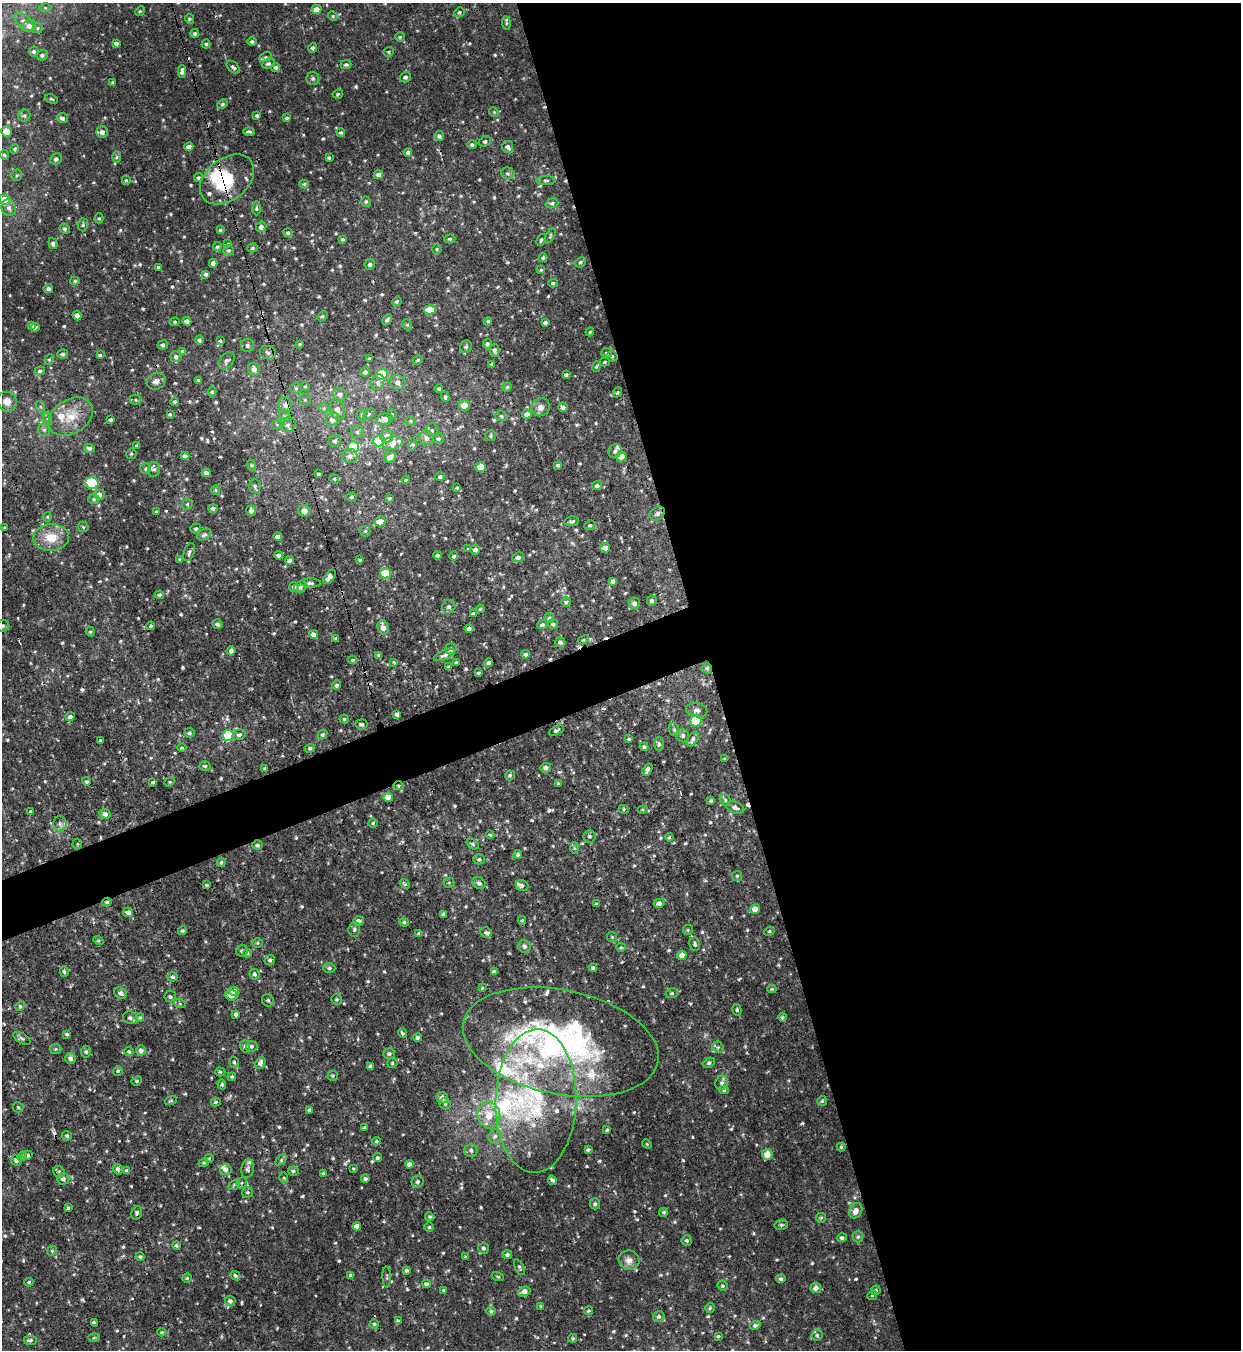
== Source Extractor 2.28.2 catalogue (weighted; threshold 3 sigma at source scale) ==
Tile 8 of 4 x 4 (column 4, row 2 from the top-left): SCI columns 3862-5100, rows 2695-4042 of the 5371 x 5391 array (HDU 1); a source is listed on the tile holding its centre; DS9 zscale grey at full resolution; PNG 1243 x 1352 px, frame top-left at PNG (2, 3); each listed source drawn as its Kron ellipse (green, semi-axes under 4 px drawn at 4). Shown black and unused: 45% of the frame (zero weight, under 3 of 4 exposures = <1% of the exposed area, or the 3 px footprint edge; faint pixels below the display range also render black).
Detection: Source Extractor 2.28.2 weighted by HDU 2 'WHT'; one run over the whole footprint, this tile lists its part. Background 0.00793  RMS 0.0038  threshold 0.0171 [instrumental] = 3 sigma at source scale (4.5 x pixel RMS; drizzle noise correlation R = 1.50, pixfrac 1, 0.05/0.05 arcsec/px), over >= 5 px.
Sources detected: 741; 7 cosmic-ray / hot-pixel residue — neither listed nor drawn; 27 inside a brighter listed object's ellipse — not listed separately; of the other 707, all 500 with FLUX_AUTO >= 0.467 (the completeness limit of this list) listed and drawn (207 fainter detections not listed), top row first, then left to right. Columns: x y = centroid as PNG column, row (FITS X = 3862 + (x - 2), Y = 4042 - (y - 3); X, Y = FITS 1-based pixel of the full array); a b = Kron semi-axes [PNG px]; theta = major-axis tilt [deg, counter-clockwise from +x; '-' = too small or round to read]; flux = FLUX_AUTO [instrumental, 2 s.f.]
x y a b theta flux
45 8 6 4 -2 0.56
317 9 5 4 - 3.2
140 11 5 4 - 0.49
459 12 5 5 - 0.81
333 16 5 4 - 0.49
189 19 5 4 - 0.54
24 22 11 6 -45 2
506 23 7 4 -85 0.57
29 26 7 6 - 2.2
38 28 5 5 - 0.55
195 34 4 4 - 0.79
400 37 5 5 - 0.63
252 41 5 4 - 0.79
116 43 4 4 - 1.1
206 44 4 4 - 0.61
313 48 5 4 - 0.87
34 51 5 4 - 0.92
389 52 5 4 - 0.54
42 55 5 5 - 1.1
266 57 6 4 27 0.69
268 64 7 5 24 0.84
346 65 5 4 - 0.71
233 67 8 5 -44 0.89
276 67 4 4 - 0.93
182 71 6 3 87 1.3
405 77 5 5 - 1.1
313 78 6 6 - 0.98
113 82 4 3 - 0.63
338 94 5 4 - 0.57
51 99 7 4 -26 0.55
222 104 5 4 - 0.51
494 112 5 4 - 0.5
257 115 4 4 - 0.81
24 116 6 5 - 0.8
62 118 5 4 - 1.3
287 118 4 4 - 0.81
6 131 5 5 - 5.2
102 132 6 5 - 2.2
249 132 6 2 -4 0.76
341 132 4 4 - 0.67
439 136 5 5 - 0.91
485 141 6 5 - 0.8
472 145 5 4 - 0.74
189 147 4 4 - 2.3
508 147 6 5 - 0.94
15 149 5 4 - 0.66
408 152 4 4 - 0.87
4 155 5 4 - 0.67
117 157 6 4 88 0.6
329 158 4 3 - 0.61
56 159 6 5 - 1
508 173 7 6 - 0.84
17 175 5 5 - 0.62
378 175 5 4 - 1.6
198 178 4 4 - 0.7
227 179 30 20 39 22
126 180 5 5 - 0.58
546 180 10 4 -1 0.66
304 184 4 4 - 0.57
4 200 5 5 - 8
366 202 5 5 - 0.66
552 203 6 4 20 0.73
9 208 8 7 - 1.8
256 208 7 3 -90 0.58
99 218 5 4 - 0.61
83 225 6 5 - 0.69
261 227 5 5 - 1.7
65 229 5 5 - 0.71
220 230 3 3 - 0.64
288 233 4 4 - 0.81
550 236 8 3 61 0.52
343 239 4 3 - 0.61
450 239 6 4 2 0.66
541 240 6 4 67 0.64
53 243 6 4 -71 0.97
228 244 4 4 - 0.47
217 247 4 4 - 0.64
253 248 5 4 - 0.71
437 249 5 4 - 0.47
229 250 5 5 - 0.78
543 258 4 3 - 0.62
580 262 6 4 42 0.6
213 263 4 4 - 1.4
370 264 5 5 - 1.1
159 267 3 3 - 0.7
541 270 4 4 - 0.48
206 274 4 4 - 0.85
75 281 5 4 - 0.52
553 283 4 4 - 0.64
48 289 5 4 - 1.3
397 301 5 4 - 0.7
430 310 5 5 - 8.9
77 315 5 4 - 1.5
322 316 5 4 - 0.62
387 320 6 4 57 0.79
187 321 4 4 - 2.2
488 321 4 4 - 0.68
175 322 5 4 - 0.5
545 322 4 3 - 0.92
32 325 4 3 - 0.83
407 325 6 5 - 0.63
35 327 4 3 - 1.1
590 332 4 3 - 0.48
199 340 5 4 - 0.77
220 341 3 3 - 0.59
300 344 4 3 - 0.48
487 344 5 4 - 0.78
163 345 5 4 - 0.74
247 345 6 6 - 0.91
466 347 6 5 - 0.71
495 350 6 5 - 1.1
182 351 4 4 - 0.49
268 353 8 6 -18 1.4
607 353 5 5 - 0.82
63 354 5 4 - 0.76
100 355 3 3 - 0.57
612 356 5 5 - 0.72
176 357 5 5 - 0.95
369 358 4 3 - 0.49
49 359 5 4 - 0.65
418 360 5 4 - 0.57
227 361 10 6 51 1.4
605 362 5 4 - 0.6
492 364 4 3 - 0.65
596 367 5 4 - 0.47
254 369 6 6 - 2.2
40 371 5 4 - 0.64
365 372 5 4 - 0.96
382 374 5 5 - 15
566 375 4 3 - 0.61
199 380 3 3 - 0.53
156 381 10 8 29 1.7
378 382 8 6 69 1.1
398 382 8 7 - 2
305 387 5 4 - 0.48
507 387 4 4 - 0.59
296 388 6 5 - 0.72
439 389 4 4 - 0.54
212 392 5 4 - 0.64
617 393 5 4 - 0.47
340 394 7 6 - 1.4
445 397 5 4 - 0.9
136 400 6 5 - 0.65
305 400 6 5 - 0.64
7 402 10 9 - 3.7
175 402 4 4 - 0.75
285 405 7 7 - 1.8
464 405 5 5 - 5.5
41 407 6 4 -72 0.54
540 407 9 8 - 2.1
563 407 4 4 - 1.3
324 408 5 5 - 0.57
337 409 11 7 -73 2.4
170 414 4 3 - 0.54
369 414 6 4 45 0.57
392 414 5 5 - 0.49
527 414 5 4 - 1.7
361 415 6 4 -71 0.52
285 416 7 4 -44 0.82
501 416 6 5 - 0.65
71 417 24 17 32 9.1
48 419 6 4 -72 0.61
333 419 7 6 - 2.4
384 419 8 5 11 2.6
111 420 3 3 - 0.71
411 421 5 5 - 0.62
277 425 6 4 -2 0.58
288 425 8 7 - 1.6
44 430 6 6 - 0.91
432 430 7 5 -87 0.87
357 432 6 6 - 0.85
387 436 7 6 - 3.8
491 436 5 5 - 0.65
427 438 8 7 - 2
439 439 5 5 - 0.78
335 441 6 5 - 0.9
379 441 6 5 - 12
392 443 10 6 18 5.8
413 444 6 4 -88 0.64
137 445 3 3 - 0.81
354 447 5 5 - 21
89 448 5 4 - 0.95
615 451 7 6 - 1.2
131 454 5 5 - 0.47
185 456 4 4 - 1.2
350 456 7 7 - 1.7
390 457 6 5 - 2.9
621 457 5 5 - 3.5
251 465 6 3 -70 0.49
558 465 4 4 - 0.83
481 467 5 4 - 7.7
146 468 5 5 - 0.68
154 469 7 6 - 0.89
206 473 4 4 - 1.5
318 474 3 3 - 0.61
440 477 5 4 - 0.86
334 479 5 4 - 0.51
406 480 4 3 - 0.48
92 483 6 5 - 30
255 486 7 6 - 1
597 486 5 4 - 1.1
457 488 4 3 - 0.48
216 490 5 4 - 0.49
99 495 5 5 - 2
351 497 5 4 - 0.61
389 498 4 3 - 0.58
94 499 5 5 - 0.75
187 504 6 5 - 0.62
213 508 4 4 - 0.84
251 511 5 5 - 1.2
304 511 6 5 - 2.1
156 512 3 3 - 0.58
657 513 8 6 33 1.4
47 517 4 4 - 0.48
380 521 5 5 - 4.6
572 521 7 4 10 0.93
590 525 6 4 22 0.66
83 527 6 5 - 0.59
5 528 4 4 - 0.55
196 528 5 4 - 0.76
365 531 5 5 - 0.67
204 535 7 5 31 1.1
278 536 4 4 - 1.7
51 537 18 13 3 7.5
605 548 5 4 - 2.1
468 549 4 4 - 0.56
475 550 5 4 - 1.5
189 552 9 5 70 0.99
279 555 4 4 - 1.1
438 555 4 4 - 0.72
454 556 4 4 - 0.75
518 557 6 5 - 1.6
180 559 4 3 - 0.5
290 560 4 4 - 1.6
360 560 4 4 - 0.64
385 573 5 5 - 16
329 577 8 5 49 1.6
613 581 4 4 - 1.2
310 583 10 4 -1 1
294 587 5 5 - 1.3
300 587 6 5 - 1.1
159 595 4 4 - 0.81
652 601 5 5 - 1
566 602 5 4 - 0.65
634 603 5 5 - 1.3
449 607 7 6 - 1
480 609 4 4 - 0.55
473 614 4 4 - 1.1
549 618 5 5 - 0.68
218 624 5 4 - 0.98
553 624 5 4 - 0.9
542 625 5 4 - 1.1
2 626 6 5 - 0.9
151 626 4 3 - 0.48
383 627 7 5 -74 2.4
469 629 4 4 - 1.1
90 632 5 4 - 0.53
313 634 4 4 - 2.1
336 638 3 3 - 0.68
583 640 6 4 31 0.5
560 642 5 5 - 1
451 649 6 5 - 1.4
231 651 5 4 - 1.2
526 654 4 4 - 0.91
379 655 4 3 - 0.92
444 655 11 5 23 1.4
353 660 4 3 - 0.65
394 662 3 3 - 0.48
456 662 4 3 - 0.5
489 663 4 3 - 0.75
449 667 4 4 - 0.7
707 668 5 5 - 0.84
478 673 3 3 - 0.52
337 685 4 4 - 0.92
697 710 10 7 -12 1.5
397 714 4 4 - 0.99
70 717 5 4 - 1
344 719 4 4 - 0.55
696 721 5 5 - 17
361 724 6 5 - 0.73
556 730 8 3 26 0.75
674 730 6 5 - 0.73
189 733 5 5 - 0.84
322 734 5 4 - 0.81
228 735 5 5 - 19
239 735 7 5 17 1.1
683 736 7 6 - 0.83
629 739 4 4 - 0.62
693 739 8 5 56 1.2
100 740 3 3 - 0.49
659 744 7 5 -88 0.9
644 747 4 4 - 0.8
182 748 4 4 - 0.58
310 748 5 4 - 0.69
724 759 4 3 - 0.51
205 766 5 4 - 0.66
265 768 3 3 - 0.52
546 768 5 5 - 1.3
647 770 6 4 57 1.3
510 775 5 4 - 0.78
86 781 4 4 - 0.7
153 782 4 3 - 0.73
170 782 5 4 - 0.52
559 784 4 4 - 0.51
398 786 5 4 - 0.58
388 797 5 4 - 3.7
725 800 6 5 - 0.63
711 801 3 3 - 0.58
735 807 9 5 -21 1.3
624 809 5 4 - 0.53
643 810 5 4 - 0.49
31 811 3 3 - 0.67
105 814 5 5 - 1.6
373 823 4 4 - 0.65
60 824 8 6 -88 1.4
490 835 4 4 - 0.57
590 836 6 6 - 0.79
669 837 4 3 - 0.51
77 844 5 5 - 0.47
473 844 7 4 -39 0.63
257 845 5 5 - 0.85
575 848 6 4 -87 0.55
518 855 4 4 - 0.73
479 859 5 5 - 0.75
221 862 4 4 - 0.67
737 876 5 5 - 0.55
449 883 5 5 - 0.52
479 883 7 5 -36 1.1
405 884 5 3 - 0.63
207 885 3 3 - 0.53
522 885 6 5 - 1
107 902 5 4 - 0.72
659 903 5 4 - 1.6
596 904 3 3 - 0.62
755 909 5 5 - 3.5
128 912 5 4 - 1.9
444 914 4 3 - 0.83
522 920 4 4 - 0.5
358 921 5 5 - 1.4
404 922 5 4 - 0.78
354 929 7 5 85 0.91
688 930 5 5 - 0.54
182 931 5 4 - 0.64
769 931 5 4 - 0.63
419 933 4 3 - 1
486 933 6 5 - 0.92
612 937 5 5 - 0.48
99 940 5 4 - 0.47
258 943 5 5 - 0.51
695 944 7 5 -80 0.72
525 946 6 6 - 1.1
621 947 5 4 - 0.52
242 951 6 5 - 1.1
247 953 4 3 - 0.58
682 955 5 4 - 3.1
270 960 5 5 - 1
329 968 6 5 - 0.84
593 968 4 4 - 0.62
494 971 4 3 - 0.82
64 972 5 4 - 0.69
255 974 5 5 - 0.9
172 977 5 5 - 0.85
482 988 4 4 - 0.48
772 989 4 4 - 0.48
234 991 5 4 - 3.4
121 993 7 5 -29 1.3
672 993 6 5 - 0.69
231 995 6 5 - 3.2
170 997 6 5 - 0.75
337 999 5 5 - 0.59
268 1000 6 5 - 0.81
180 1004 6 4 -19 0.48
20 1006 5 4 - 0.56
737 1010 6 4 -78 0.59
236 1014 4 3 - 1
140 1017 4 3 - 0.57
782 1017 4 4 - 0.7
130 1018 7 6 - 1.2
402 1033 5 4 - 0.69
67 1034 4 3 - 0.69
22 1038 10 5 -33 0.79
418 1038 4 4 - 0.99
561 1042 99 52 -12 110
245 1046 6 5 - 0.8
252 1046 5 5 - 0.99
718 1047 6 5 - 0.71
56 1049 6 5 - 0.61
141 1050 5 5 - 1.5
129 1051 4 4 - 0.67
86 1052 6 5 - 0.76
389 1054 6 5 - 0.93
70 1058 5 5 - 1.5
234 1062 6 4 -74 0.62
260 1063 6 5 - 1.4
392 1063 5 5 - 0.66
709 1063 6 4 28 0.76
371 1067 4 4 - 1.3
118 1071 5 4 - 0.72
220 1072 5 4 - 0.61
333 1076 5 5 - 0.69
232 1077 4 4 - 0.6
137 1081 5 4 - 0.51
722 1083 7 6 - 1.3
222 1084 5 4 - 0.55
724 1090 5 4 - 0.52
442 1098 6 5 - 2.1
171 1100 6 4 16 0.54
536 1101 72 40 88 56
822 1101 5 5 - 0.63
216 1102 5 4 - 0.62
445 1104 6 5 - 0.71
18 1107 5 5 - 0.6
309 1110 4 4 - 1.2
489 1115 13 11 -78 7
364 1127 3 3 - 0.52
607 1130 4 4 - 0.58
67 1136 5 4 - 0.84
495 1136 7 6 - 1.3
376 1141 4 3 - 0.53
647 1144 5 4 - 0.47
841 1147 4 4 - 0.51
471 1150 7 6 - 1.2
588 1150 4 3 - 0.75
767 1154 5 5 - 4
27 1155 5 4 - 0.92
22 1156 5 4 - 0.58
209 1158 4 4 - 0.48
378 1158 4 4 - 0.67
16 1160 6 5 - 1.3
281 1160 6 4 45 0.56
204 1163 5 4 - 0.51
409 1164 4 4 - 2
353 1168 3 3 - 0.52
118 1169 5 4 - 1
226 1169 6 5 - 1.7
248 1169 9 6 80 0.97
127 1171 4 4 - 0.74
293 1171 5 4 - 0.88
59 1172 6 5 - 0.78
323 1174 3 3 - 0.68
284 1178 5 3 - 0.47
63 1179 6 6 - 1.3
365 1179 4 4 - 1
552 1180 5 3 - 0.77
418 1182 6 5 - 1
242 1183 6 5 - 0.56
234 1185 6 4 31 0.56
247 1192 5 5 - 0.71
595 1204 6 5 - 0.83
68 1208 3 3 - 0.63
856 1211 8 6 61 2.8
663 1212 4 4 - 0.6
137 1213 7 5 72 0.94
430 1217 5 4 - 0.59
821 1218 5 4 - 0.48
781 1225 7 5 12 0.75
357 1226 4 4 - 1.9
429 1227 5 4 - 0.48
858 1237 5 5 - 0.73
842 1238 5 4 - 0.9
687 1240 5 5 - 0.78
176 1246 4 4 - 0.58
483 1248 5 5 - 0.94
52 1251 5 4 - 0.55
507 1255 5 4 - 0.95
140 1257 4 3 - 0.71
465 1257 3 3 - 0.57
629 1260 10 9 - 2.6
520 1267 8 4 -63 0.65
407 1270 4 3 - 0.89
351 1275 4 3 - 0.86
235 1276 5 3 - 0.58
498 1276 6 3 -18 0.49
387 1277 10 3 -87 0.58
187 1278 4 4 - 0.48
781 1279 5 4 - 0.77
29 1282 4 4 - 0.56
426 1284 4 4 - 0.93
723 1286 5 5 - 0.66
816 1288 5 5 - 1.9
444 1290 3 3 - 0.6
876 1290 5 4 - 0.69
524 1292 6 4 21 2.5
872 1295 5 4 - 0.53
230 1301 5 5 - 1.2
541 1306 4 4 - 0.48
710 1308 5 5 - 0.55
491 1311 5 4 - 0.75
588 1311 5 4 - 0.53
659 1317 6 5 - 0.9
398 1321 4 3 - 0.61
94 1323 4 4 - 1.2
374 1324 4 4 - 0.65
755 1325 5 4 - 0.9
162 1332 4 3 - 0.48
817 1335 5 5 - 0.74
718 1336 4 3 - 0.51
94 1338 6 4 1 0.5
573 1338 4 4 - 0.53
30 1340 6 4 2 0.81
Overlapping masked pixels (flux is a lower limit): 8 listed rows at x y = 227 179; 285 405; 92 483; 707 668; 398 786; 107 902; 536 1101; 67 1136
Isophote crosses this tile's border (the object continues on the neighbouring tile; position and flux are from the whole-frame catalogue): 2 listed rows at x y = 4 200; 2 626